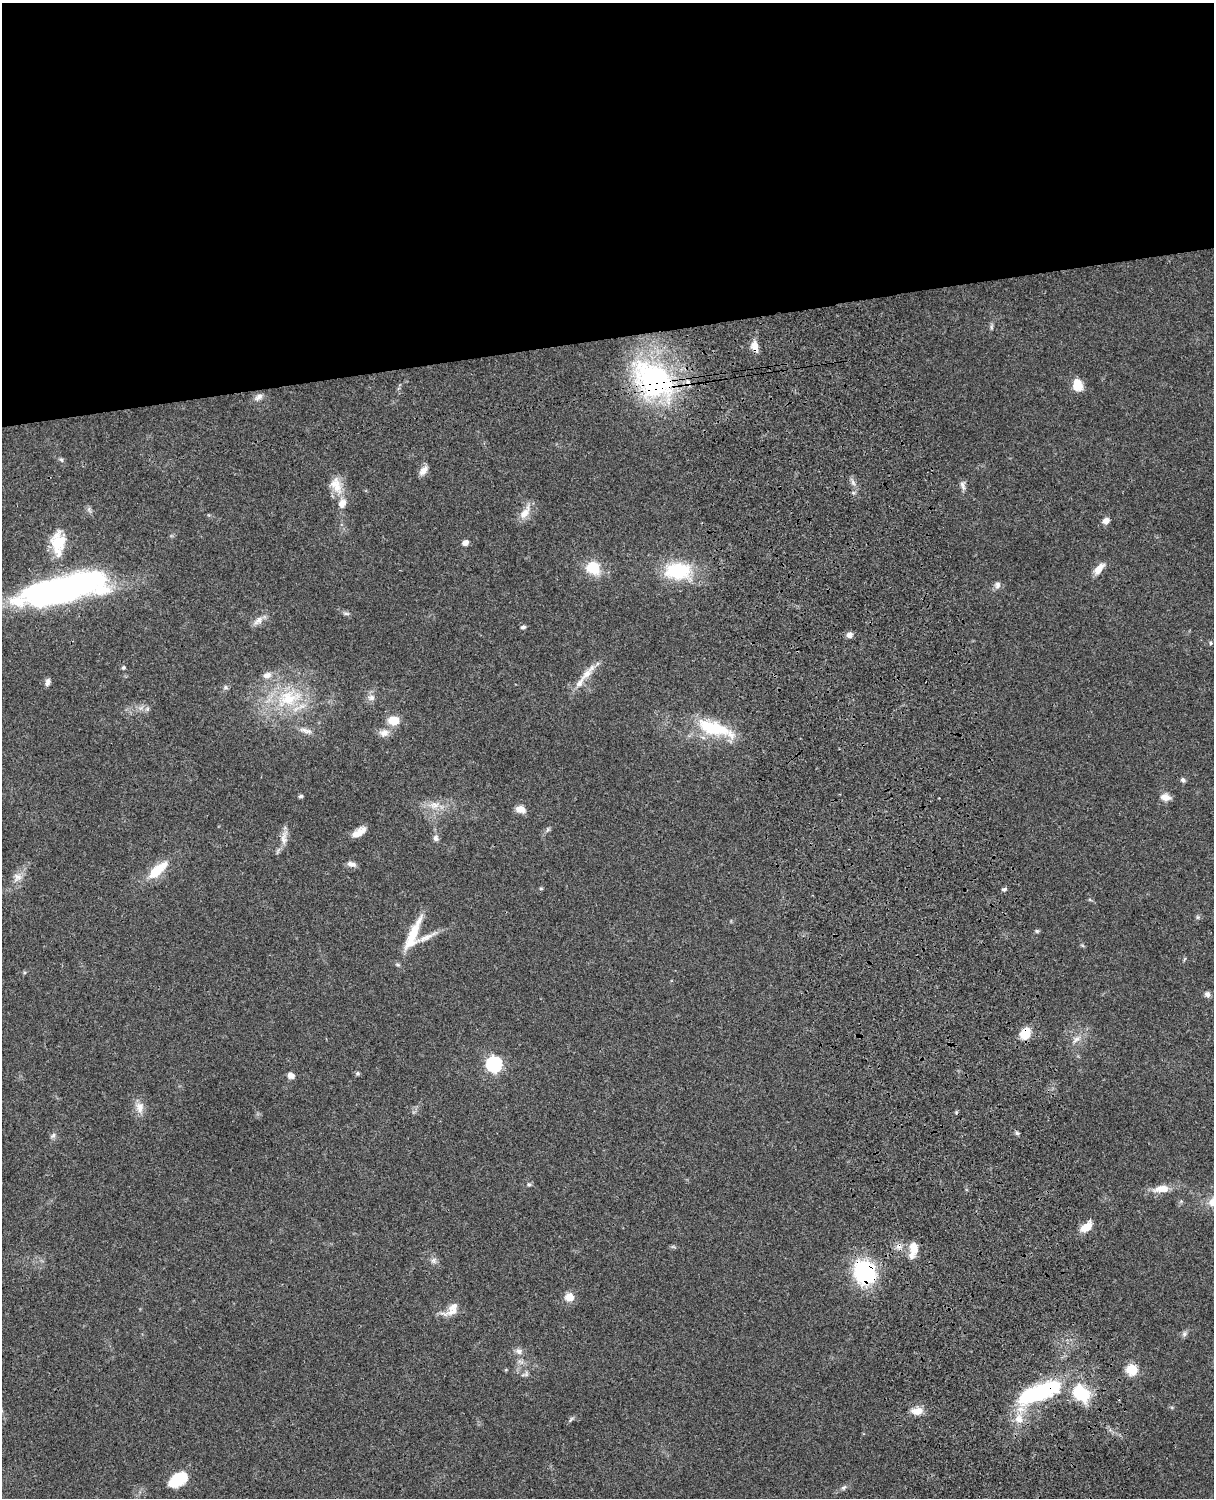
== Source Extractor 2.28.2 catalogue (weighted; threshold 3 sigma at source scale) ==
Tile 2 of 4 x 3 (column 2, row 1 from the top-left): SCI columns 1333-2544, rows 3268-4763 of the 5088 x 4927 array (HDU 1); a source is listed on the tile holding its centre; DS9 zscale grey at full resolution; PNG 1216 x 1500 px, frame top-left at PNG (2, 3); no overlay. Shown black and unused: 23% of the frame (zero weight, under 3 of 4 exposures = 6% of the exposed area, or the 3 px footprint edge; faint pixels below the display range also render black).
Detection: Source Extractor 2.28.2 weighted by HDU 2 'WHT'; one run over the whole footprint, this tile lists its part. Background 0.0795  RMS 0.0058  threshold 0.0262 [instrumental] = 3 sigma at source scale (4.5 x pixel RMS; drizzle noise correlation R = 1.50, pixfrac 1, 0.05/0.05 arcsec/px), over >= 5 px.
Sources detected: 90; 2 inside a brighter object's white glare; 1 cosmic-ray / hot-pixel residue — not listed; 5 inside a brighter listed object's ellipse — not listed separately; the other 82 listed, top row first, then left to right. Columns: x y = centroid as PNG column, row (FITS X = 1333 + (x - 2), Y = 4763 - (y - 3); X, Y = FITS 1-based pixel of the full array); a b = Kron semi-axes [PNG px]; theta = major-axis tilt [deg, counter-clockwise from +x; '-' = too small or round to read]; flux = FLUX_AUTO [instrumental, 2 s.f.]
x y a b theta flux
991 327 7 4 -89 1
755 346 13 8 -78 5.1
653 380 60 41 -43 100
1077 385 12 10 -81 9.4
259 397 12 7 34 2.6
61 460 7 5 -52 0.95
423 470 13 7 55 3.6
853 482 7 4 -72 1.5
336 485 24 15 -71 9.6
963 485 14 6 -78 2.2
525 512 23 10 56 6.2
1106 521 7 6 - 3.5
58 543 31 17 88 17
465 543 6 5 - 3.6
593 568 18 16 -29 14
1099 569 17 7 52 5.3
678 571 35 22 0 32
997 585 9 7 79 2.2
62 588 92 24 15 200
346 613 10 4 -5 1.2
258 620 16 8 43 3.7
523 627 5 4 - 1.5
849 635 5 5 - 4.1
1211 643 5 4 - 0.86
123 668 5 5 - 0.88
587 674 17 9 44 6.3
267 675 12 9 12 3.7
48 682 9 6 75 1.8
226 687 6 6 - 1.2
289 698 39 25 19 37
371 698 10 8 -14 2.6
147 709 6 5 - 1.2
393 721 11 9 1 9.8
714 728 53 17 -19 29
306 731 20 6 -14 3.7
384 733 13 9 10 4.1
1183 780 6 6 - 1.3
301 796 6 4 15 0.95
1165 797 13 8 -8 4.1
434 805 15 10 -3 6.2
521 809 11 8 -10 4.7
548 830 8 3 71 0.95
359 832 17 8 33 5.5
284 837 23 8 83 4.9
436 838 8 7 - 1.9
351 864 11 6 -16 2.7
157 870 28 10 42 16
17 877 12 12 - 4.4
541 888 5 3 - 0.61
1004 889 7 4 15 1.2
1198 917 6 5 - 0.95
1037 931 6 5 - 0.83
413 935 44 12 68 17
426 937 29 7 26 6.4
1207 994 8 7 - 2
1025 1033 10 8 58 14
1076 1039 12 5 38 2.8
494 1064 7 7 - 130
358 1073 6 5 - 0.94
291 1075 9 7 -30 2.5
140 1107 16 11 -84 5.1
1017 1133 5 5 - 1.1
53 1135 8 5 62 1.5
529 1184 6 5 - 0.94
1162 1189 20 8 6 8.1
1086 1227 13 8 39 8.2
913 1249 18 9 81 7.9
433 1260 8 6 89 1.9
865 1272 18 16 -60 68
569 1297 9 8 - 7
453 1306 39 8 40 5.4
1184 1334 8 6 60 1.6
519 1351 10 8 -3 2.5
1132 1370 6 6 - 36
524 1374 11 4 14 1.4
1034 1394 43 18 16 54
1081 1394 18 13 -42 27
917 1411 15 9 2 5.4
571 1419 10 3 56 1
1019 1419 13 10 -68 6.6
178 1480 21 13 33 17
844 1487 8 6 43 1.4
Overlapping masked pixels (flux is a lower limit): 5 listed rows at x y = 755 346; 653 380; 1025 1033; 865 1272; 1034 1394